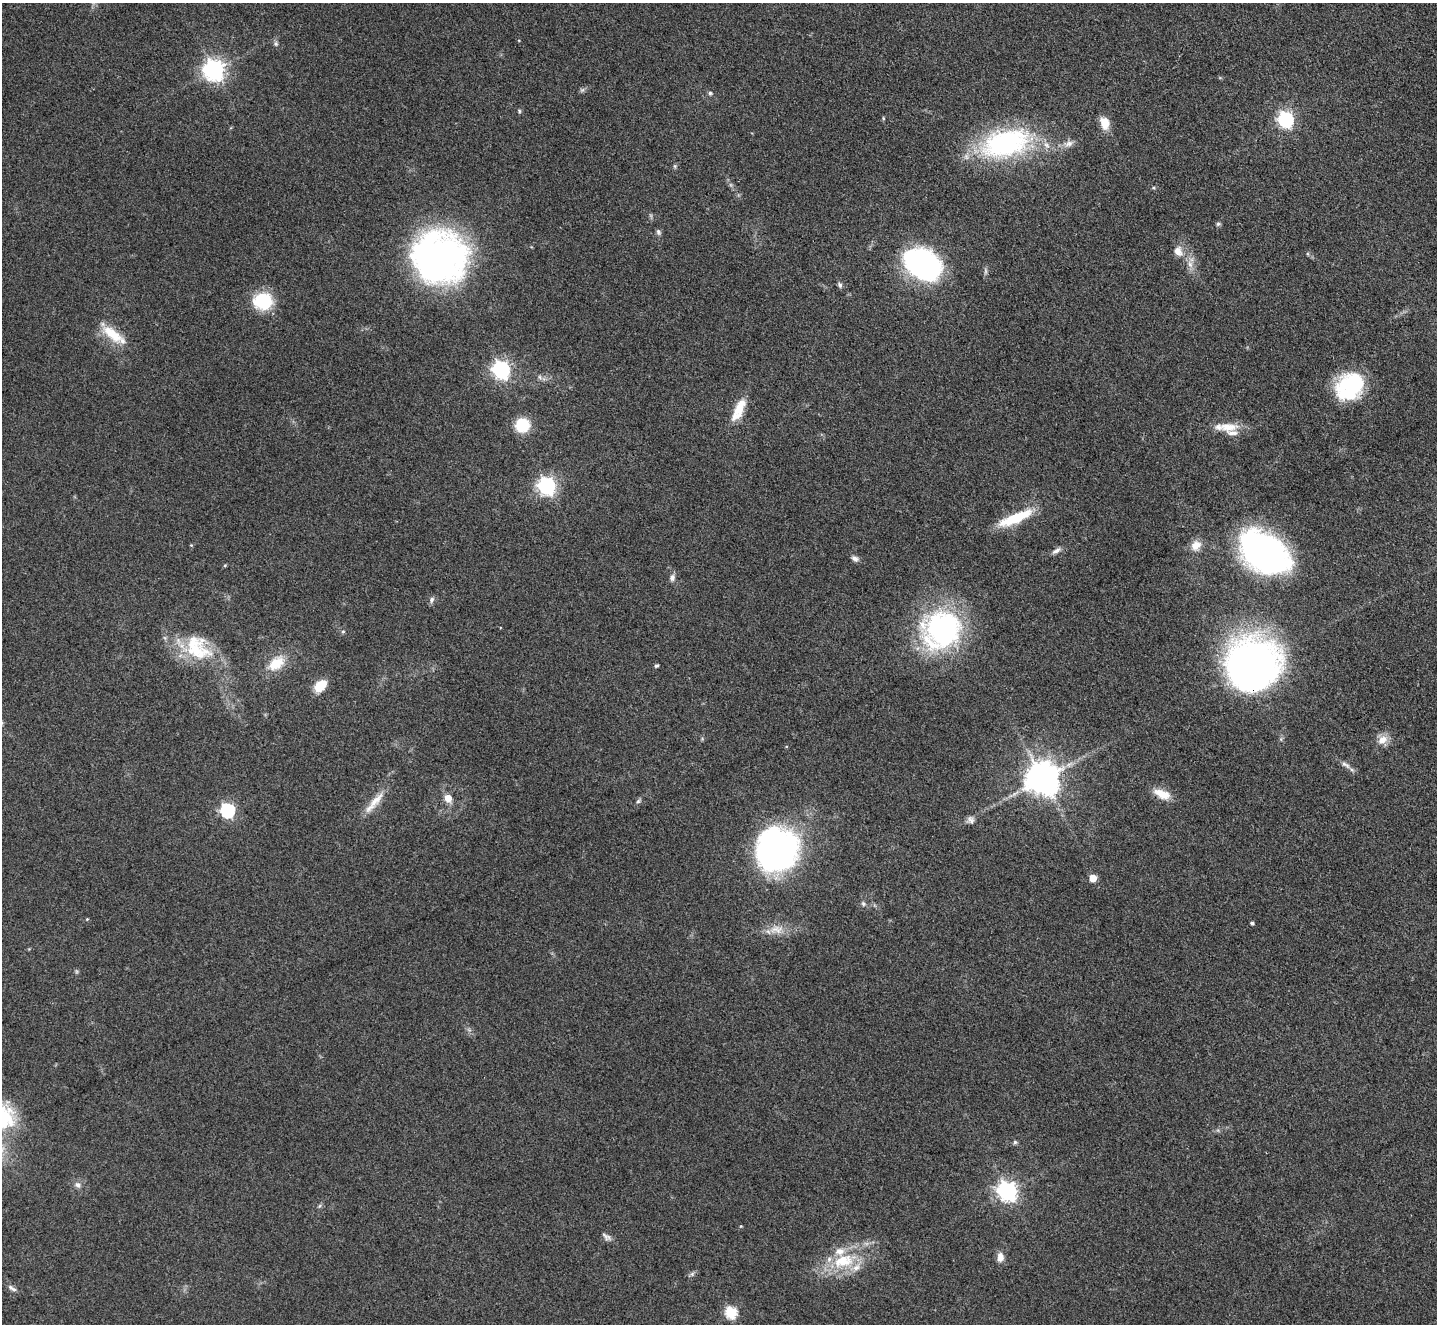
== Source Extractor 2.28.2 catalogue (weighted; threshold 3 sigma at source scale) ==
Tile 10 of 4 x 4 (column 2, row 3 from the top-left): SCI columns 1436-2870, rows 1474-2795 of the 5741 x 5729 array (HDU 1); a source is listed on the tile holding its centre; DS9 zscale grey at full resolution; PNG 1439 x 1326 px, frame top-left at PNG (2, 3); no overlay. Shown black and unused: <1% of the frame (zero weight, under 3 of 4 exposures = <1% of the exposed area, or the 3 px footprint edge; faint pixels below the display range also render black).
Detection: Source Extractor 2.28.2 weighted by HDU 2 'WHT'; one run over the whole footprint, this tile lists its part. Background 0.261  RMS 0.009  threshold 0.0407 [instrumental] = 3 sigma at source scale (4.5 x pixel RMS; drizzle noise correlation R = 1.50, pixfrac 1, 0.05/0.05 arcsec/px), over >= 5 px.
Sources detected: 77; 2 inside a brighter object's white glare — not listed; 5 inside a brighter listed object's ellipse — not listed separately; the other 70 listed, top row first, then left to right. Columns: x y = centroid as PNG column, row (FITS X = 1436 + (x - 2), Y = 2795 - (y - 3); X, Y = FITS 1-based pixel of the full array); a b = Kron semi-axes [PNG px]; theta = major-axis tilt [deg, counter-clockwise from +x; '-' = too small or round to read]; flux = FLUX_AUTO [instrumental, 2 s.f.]
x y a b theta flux
276 43 7 5 -89 2.1
214 70 8 7 - 590
582 90 8 5 44 2
710 93 5 5 - 1.6
519 111 6 4 -63 1.3
883 118 5 3 - 0.93
1286 119 7 6 - 240
1105 123 14 10 -73 14
1005 143 63 34 14 150
1069 144 14 8 22 6
675 166 5 5 - 1.4
1153 188 5 3 - 1.1
1218 224 6 5 - 1.6
658 232 8 6 -74 2.3
1178 251 15 11 -71 8.8
1308 254 6 4 -70 1.2
439 257 51 48 -9 380
923 264 30 21 -34 280
1190 264 12 7 -75 6.2
840 285 7 5 -58 2.3
263 301 15 13 4 59
113 334 35 13 -38 25
501 370 7 7 - 310
540 377 7 5 -60 2.3
1354 383 33 21 7 71
739 407 26 12 68 19
522 425 11 11 - 40
1228 427 28 13 1 17
547 486 7 7 - 320
1015 518 41 11 23 37
191 545 4 3 - 0.82
1196 545 14 12 48 9.9
1056 551 13 6 31 4
1264 552 53 34 -34 270
855 558 9 6 -32 3.6
225 565 5 4 - 1
672 578 9 6 76 3.5
432 600 9 6 77 2.8
941 630 47 42 35 180
343 631 5 5 - 1.3
195 650 41 29 -1 52
276 663 22 15 38 22
1251 663 53 43 29 400
656 665 5 4 - 1.9
320 686 14 9 43 19
1382 740 13 10 37 9.9
1345 765 15 6 -32 4.7
1042 778 10 10 - 1900
1162 794 22 10 -22 14
448 798 7 6 - 13
638 801 6 5 - 1.8
374 802 38 9 55 16
227 810 7 6 - 160
970 820 10 9 - 4
777 850 34 32 59 360
1093 878 5 5 - 19
863 904 7 5 -48 2
87 919 4 3 - 0.84
1252 923 4 4 - 2
776 929 21 11 -1 13
1015 1142 5 5 - 1.7
78 1185 10 7 -46 3.9
1007 1191 8 7 - 480
319 1206 6 4 70 1.4
741 1226 4 3 - 0.83
607 1237 15 7 -34 3.7
1000 1257 12 8 -88 6.5
843 1261 34 19 14 47
12 1288 14 5 -33 3.4
731 1312 6 6 - 88
Overlapping masked pixels (flux is a lower limit): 1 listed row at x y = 1251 663